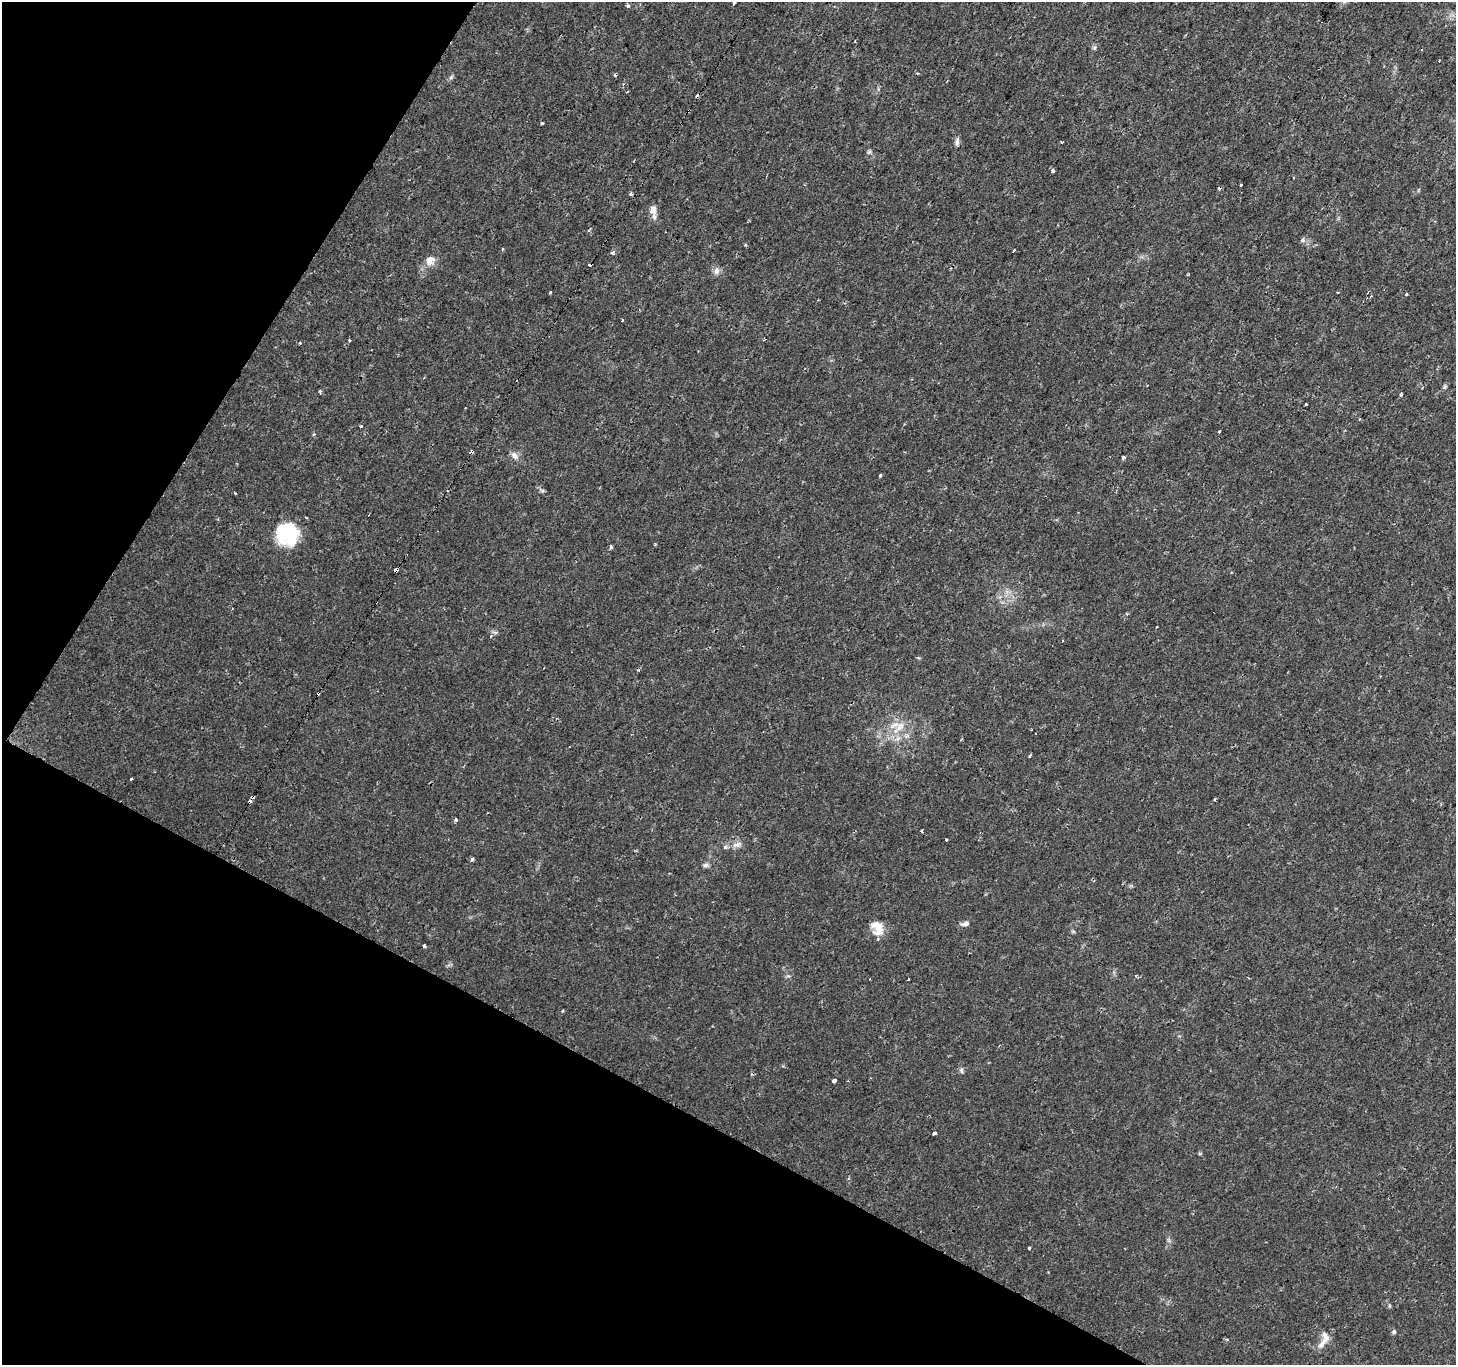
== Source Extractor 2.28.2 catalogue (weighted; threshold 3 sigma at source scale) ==
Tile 9 of 4 x 4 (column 1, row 3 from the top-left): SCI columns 1-1454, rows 1559-2921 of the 5824 x 5908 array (HDU 1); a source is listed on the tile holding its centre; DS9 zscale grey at full resolution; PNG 1458 x 1367 px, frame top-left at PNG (2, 2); no overlay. Shown black and unused: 27% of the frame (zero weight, under 2 of 3 exposures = <1% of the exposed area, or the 3 px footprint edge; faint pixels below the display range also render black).
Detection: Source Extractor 2.28.2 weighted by HDU 2 'WHT'; one run over the whole footprint, this tile lists its part. Background 0.0109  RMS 0.0027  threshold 0.0119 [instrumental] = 3 sigma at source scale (4.5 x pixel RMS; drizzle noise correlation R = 1.50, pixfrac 1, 0.0396/0.0396 arcsec/px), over >= 5 px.
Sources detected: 86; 1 inside a brighter object's white glare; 14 cosmic-ray / hot-pixel residue — not listed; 3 inside a brighter listed object's ellipse — not listed separately; the other 68 listed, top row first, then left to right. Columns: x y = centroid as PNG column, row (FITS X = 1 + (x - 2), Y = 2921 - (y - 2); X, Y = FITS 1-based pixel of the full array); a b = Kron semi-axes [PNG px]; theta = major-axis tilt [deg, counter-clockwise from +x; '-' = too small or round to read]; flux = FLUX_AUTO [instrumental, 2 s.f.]
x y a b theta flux
734 2 3 3 - 0.65
628 6 5 4 - 0.66
1095 48 4 4 - 0.9
451 77 7 4 19 0.45
541 123 3 3 - 0.36
957 142 10 5 89 0.84
1062 143 3 3 - 0.71
869 152 7 4 45 0.46
634 160 3 2 - 0.31
1053 171 4 3 - 2.8
1293 177 4 2 - 0.22
1241 184 3 3 - 1.4
1219 188 4 3 - 0.35
631 194 4 3 - 0.56
653 211 19 7 -81 1.9
1303 240 7 6 - 0.75
745 245 4 3 - 0.25
1014 251 4 3 - 2.2
613 253 4 3 - 6.2
430 260 11 10 - 2.4
716 271 10 8 75 1.2
1188 275 3 2 - 0.37
1337 292 3 2 - 0.23
1406 294 3 3 - 0.95
623 321 3 3 - 0.65
349 340 4 3 - 0.3
299 343 3 3 - 0.75
1445 387 7 4 71 0.46
320 391 4 4 - 0.32
1401 395 5 3 - 0.29
1306 404 3 3 - 0.96
361 426 3 3 - 1.3
1220 431 3 3 - 1.4
471 452 3 3 - 4.5
515 455 13 8 -49 1.4
1123 457 4 4 - 0.42
880 476 3 3 - 2.4
285 531 31 21 50 10
655 544 3 2 - 0.52
611 546 5 4 - 0.47
396 570 3 3 - 7.9
491 636 5 4 - 0.39
318 693 3 3 - 0.76
900 726 16 10 50 3.7
961 739 3 3 - 0.27
1030 756 3 3 - 1.4
131 779 3 3 - 0.95
1215 799 4 3 - 0.29
456 819 3 3 - 1.9
921 831 4 2 - 0.47
946 839 3 3 - 1.2
737 844 15 7 19 1.5
472 859 3 3 - 1.1
705 865 9 5 1 0.7
965 923 11 6 15 1
877 927 20 13 -61 3.7
1073 931 6 4 -19 0.34
424 946 3 3 - 1.9
870 979 3 2 - 0.26
908 979 3 3 - 0.92
562 1011 4 2 - 0.26
961 1070 8 5 -63 0.55
834 1081 4 3 - 8.3
934 1133 4 3 - 2.5
1200 1153 6 4 1 0.3
1029 1249 3 3 - 1.3
1394 1332 6 5 - 0.48
1324 1340 27 10 68 2.8
Overlapping masked pixels (flux is a lower limit): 3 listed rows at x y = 471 452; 396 570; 318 693
Isophote crosses this tile's border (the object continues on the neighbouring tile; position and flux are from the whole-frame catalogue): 1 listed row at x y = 734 2